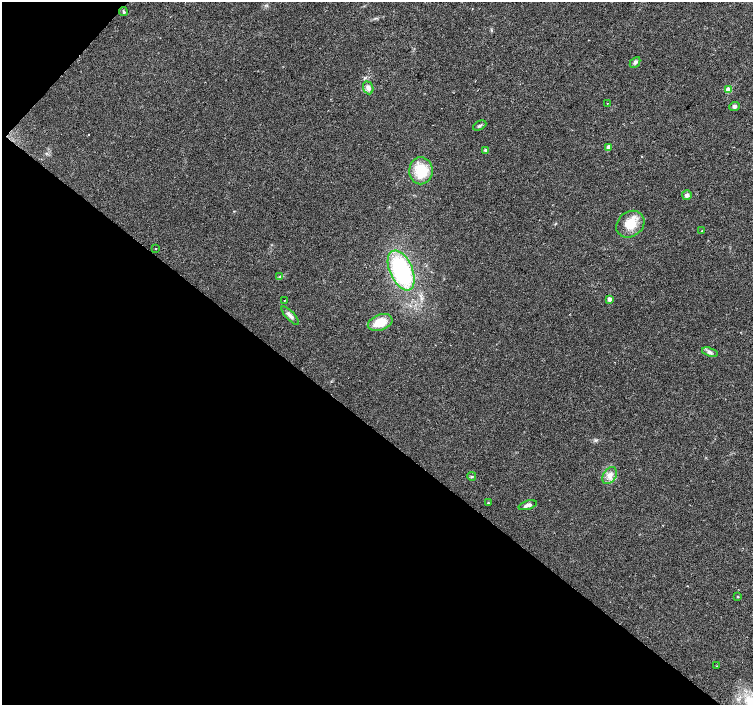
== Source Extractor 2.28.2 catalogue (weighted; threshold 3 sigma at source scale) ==
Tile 9 of 4 x 4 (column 1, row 3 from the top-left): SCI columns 5-1505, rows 1642-3046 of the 6009 x 6026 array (HDU 1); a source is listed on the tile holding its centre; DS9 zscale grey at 2 x 2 block average (1 PNG px = mean of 2 x 2 image px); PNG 755 x 707 px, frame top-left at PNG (2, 2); each listed source drawn as its Kron ellipse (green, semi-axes under 4 px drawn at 4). Shown black and unused: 41% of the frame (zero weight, under 2 of 3 exposures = <1% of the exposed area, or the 3 px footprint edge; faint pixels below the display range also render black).
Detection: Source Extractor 2.28.2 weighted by HDU 2 'WHT'; one run over the whole footprint, this tile lists its part. Background 0.0533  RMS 0.006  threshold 0.0272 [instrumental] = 3 sigma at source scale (4.5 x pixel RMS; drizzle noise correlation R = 1.50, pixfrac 1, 0.0396/0.0396 arcsec/px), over >= 5 px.
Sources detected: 29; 2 cosmic-ray / hot-pixel residue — neither listed nor drawn; the other 27 listed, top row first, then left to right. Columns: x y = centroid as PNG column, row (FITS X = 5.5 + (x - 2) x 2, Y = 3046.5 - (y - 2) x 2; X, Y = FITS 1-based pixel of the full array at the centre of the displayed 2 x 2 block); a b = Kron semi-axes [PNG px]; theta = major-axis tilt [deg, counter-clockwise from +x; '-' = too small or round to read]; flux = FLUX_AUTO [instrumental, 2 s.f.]
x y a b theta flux
123 12 4 3 - 1.7
635 62 6 4 47 3.2
368 88 6 5 - 6
728 90 3 3 - 26
607 103 2 2 - 0.59
734 106 5 4 - 3.7
480 125 7 2 27 2.2
609 147 3 3 - 12
486 150 3 3 - 3.7
421 171 13 11 88 40
687 195 5 4 - 3.8
630 224 15 12 39 25
702 231 3 2 - 1.2
156 249 2 2 - 1.2
401 270 21 11 -66 170
280 276 4 2 - 1.4
609 299 3 3 - 10
284 300 2 2 - 0.81
290 316 12 4 -47 5.8
380 322 13 7 19 28
710 352 8 4 -18 4.3
472 476 4 3 - 1.6
610 476 9 6 58 8.6
488 503 3 3 - 1.2
528 505 9 4 17 5.6
738 597 3 2 - 0.91
717 666 2 2 - 0.83
Diffuse or blended objects may show on this block-average render without a row.